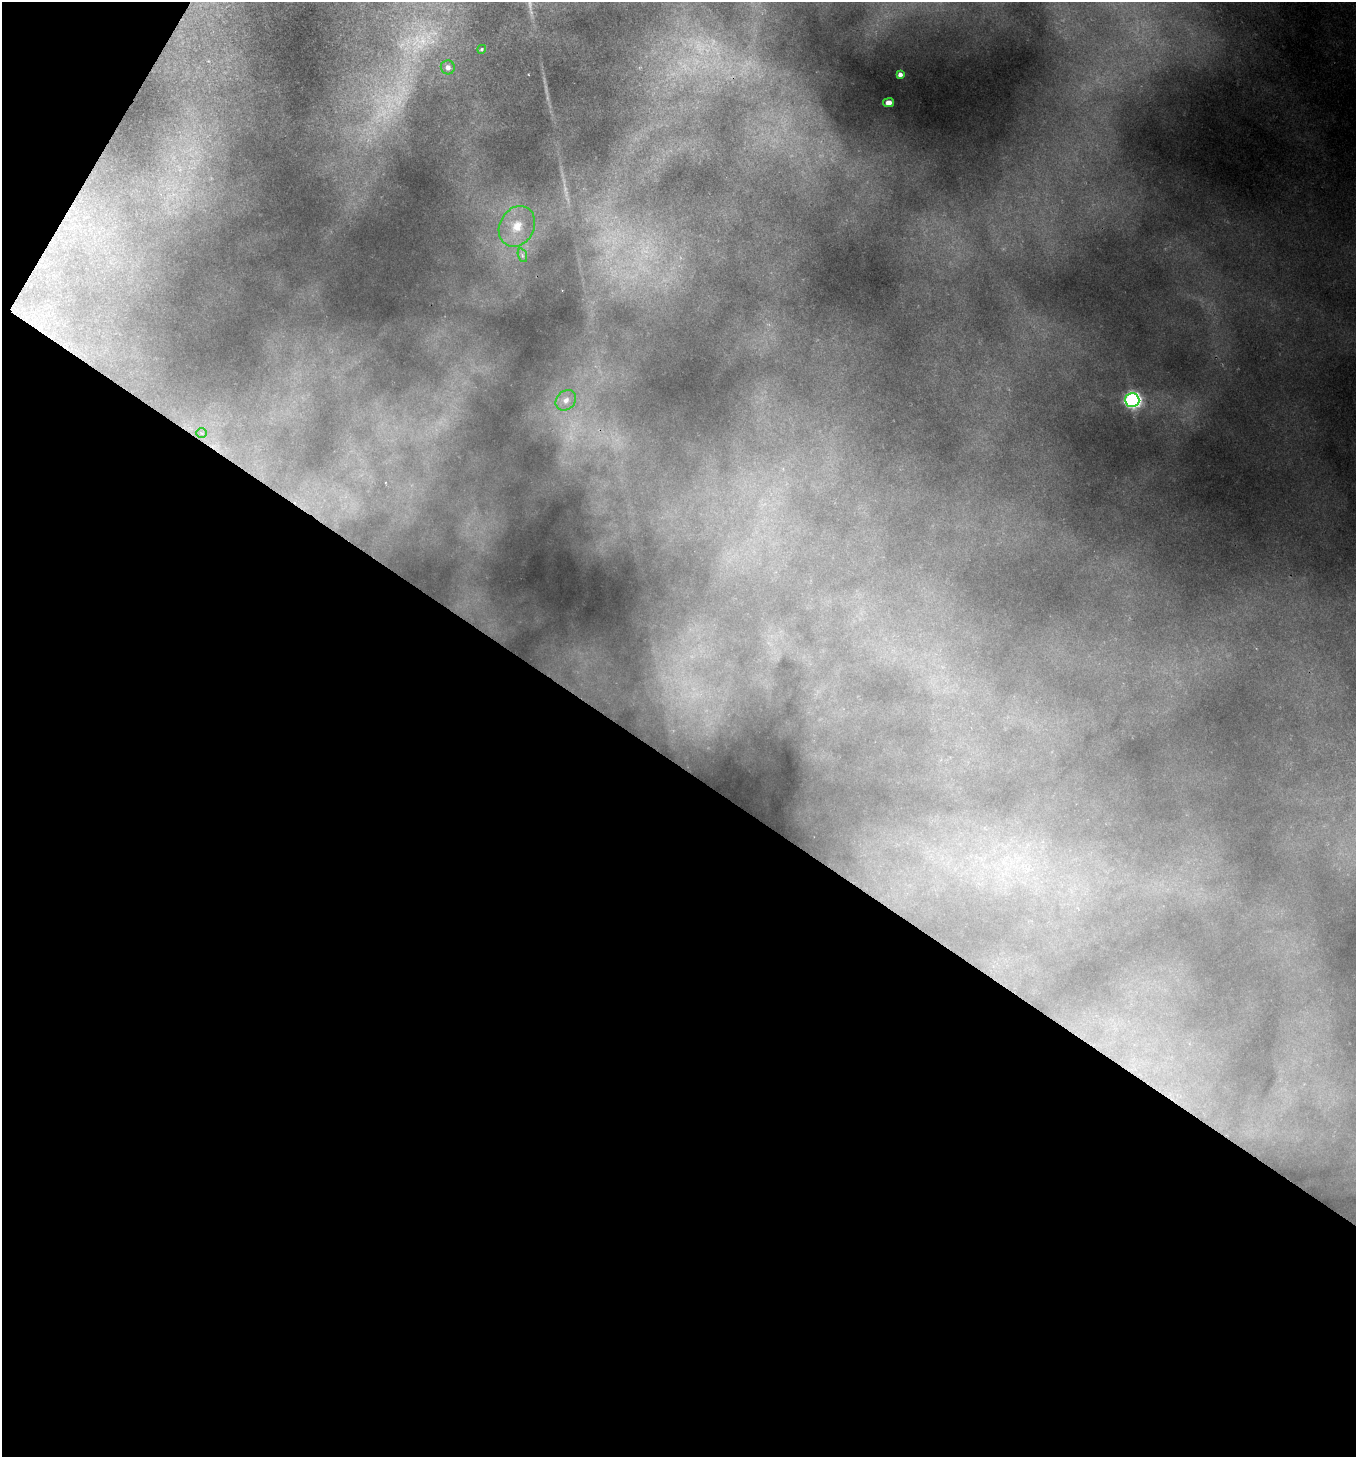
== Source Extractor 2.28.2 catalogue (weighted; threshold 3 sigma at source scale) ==
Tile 3 of 2 x 2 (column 1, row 2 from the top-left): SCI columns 111-1464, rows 1-1455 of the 2943 x 2911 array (HDU 1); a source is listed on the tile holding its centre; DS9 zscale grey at full resolution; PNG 1358 x 1459 px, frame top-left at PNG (2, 2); each listed source drawn as its Kron ellipse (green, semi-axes under 4 px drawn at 4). Shown black and unused: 49% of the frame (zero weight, under 2 of 3 exposures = <1% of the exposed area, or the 3 px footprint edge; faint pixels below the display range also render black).
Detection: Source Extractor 2.28.2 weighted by HDU 2 'WHT'; one run over the whole footprint, this tile lists its part. Background 0.118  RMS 0.0072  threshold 0.0324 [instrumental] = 3 sigma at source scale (4.5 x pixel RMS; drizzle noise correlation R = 1.50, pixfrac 1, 0.0396/0.0396 arcsec/px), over >= 5 px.
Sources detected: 12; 3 too faint to see at this stretch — neither listed nor drawn; the other 9 listed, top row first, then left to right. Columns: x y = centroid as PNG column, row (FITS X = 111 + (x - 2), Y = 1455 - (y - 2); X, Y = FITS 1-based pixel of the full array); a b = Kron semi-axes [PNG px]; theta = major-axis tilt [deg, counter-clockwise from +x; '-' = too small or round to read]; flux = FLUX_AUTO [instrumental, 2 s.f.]
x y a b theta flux
482 49 4 4 - 1.4
448 67 7 7 - 3.6
900 74 4 4 - 2.9
888 103 6 4 9 4.3
517 226 21 17 61 19
522 255 7 4 -72 1.8
566 400 11 9 46 6
1132 400 7 7 - 250
201 433 5 5 - 1.6